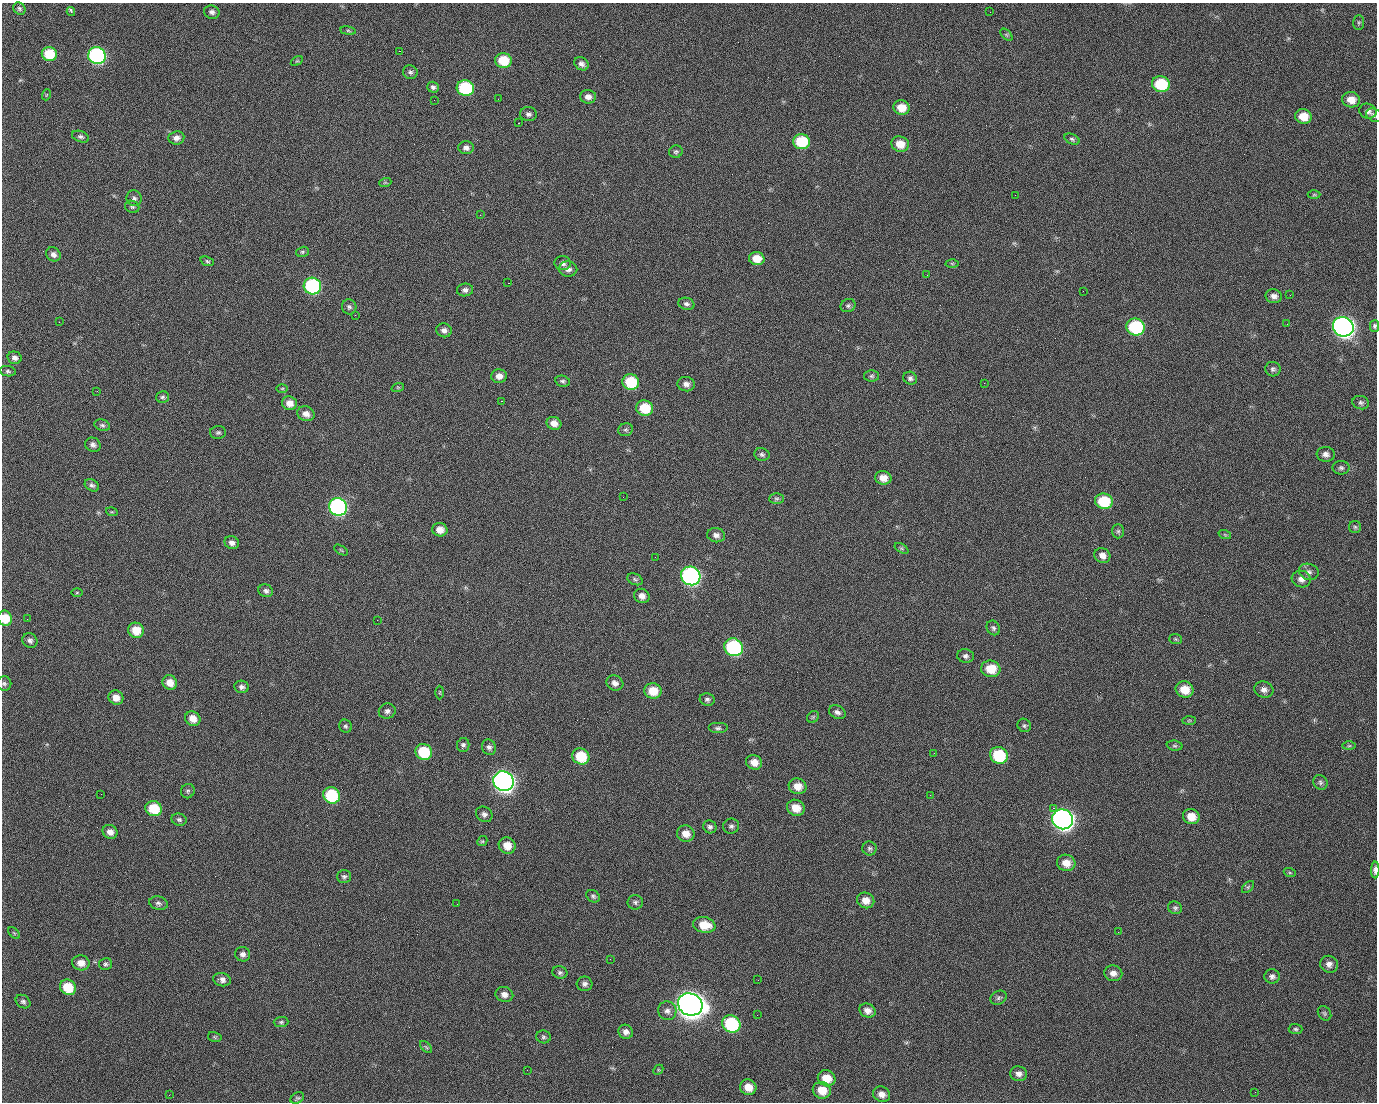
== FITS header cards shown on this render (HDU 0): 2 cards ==
NAXIS1  =                 1375 / length of data axis 1
NAXIS2  =                 1100 / length of data axis 2

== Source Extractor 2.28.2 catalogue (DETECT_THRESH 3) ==
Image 1375 x 1100 px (HDU 0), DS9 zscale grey, 1 PNG px = 1 image px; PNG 1379 x 1104 px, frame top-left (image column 1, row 1100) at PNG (2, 3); each listed source drawn as its Kron ellipse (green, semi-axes under 4 px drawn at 4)
Background 1500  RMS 32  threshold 94.6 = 3 sigma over >= 5 px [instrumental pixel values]
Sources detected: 225; all 225 listed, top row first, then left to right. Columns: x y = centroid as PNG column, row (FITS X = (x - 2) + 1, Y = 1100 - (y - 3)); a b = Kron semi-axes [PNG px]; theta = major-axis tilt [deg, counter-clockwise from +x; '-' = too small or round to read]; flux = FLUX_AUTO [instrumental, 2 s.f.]
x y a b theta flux
19 9 6 5 - 4.3e+03
71 11 4 3 - 6.5e+03
212 12 8 6 -19 7.8e+03
990 12 3 2 - 2.0e+03
1359 23 7 5 87 3.6e+03
348 31 8 4 -8 3.0e+03
1006 35 7 4 -45 3.3e+03
399 51 2 2 - 2.5e+04
49 54 8 7 - 7.0e+04
97 56 9 8 - 4.8e+05
503 60 8 7 - 5.7e+04
297 61 6 4 31 2.5e+03
581 64 7 6 - 8.3e+03
410 72 7 6 - 5.6e+03
1161 84 9 8 - 1.0e+05
433 87 6 5 - 5.4e+03
465 88 8 8 - 1.7e+05
46 95 5 3 - 1.8e+03
588 97 8 6 -2 1.2e+04
498 99 2 2 - 1.5e+03
434 100 2 2 - 4.5e+03
1351 100 9 7 -12 2.5e+04
901 108 8 7 - 3.3e+04
1368 111 9 7 -21 9.2e+03
528 114 8 7 - 6.8e+03
1374 115 8 6 -29 5.7e+03
1303 116 8 7 - 3.4e+04
518 123 2 2 - 3.7e+04
81 137 9 5 -19 5.3e+03
176 138 8 6 8 1.0e+04
1072 139 8 5 -24 4.4e+03
801 142 8 7 - 8.8e+04
900 144 9 7 -17 3.0e+04
466 148 8 6 -5 9.0e+03
676 152 7 6 - 4.6e+03
385 183 6 4 19 2.7e+03
1015 195 2 2 - 7.4e+03
1314 195 6 4 1 2.8e+03
134 198 8 7 - 6.7e+03
132 207 7 6 - 4.2e+03
480 215 2 2 - 9.8e+02
302 252 6 5 - 3.5e+03
53 254 8 6 -39 9.2e+03
757 259 8 6 -12 3.0e+04
207 261 7 4 -20 3.3e+03
563 263 8 7 - 8.9e+03
952 263 6 4 -1 2.7e+03
568 269 9 7 -4 1.1e+04
927 275 2 2 - 1.1e+03
508 283 2 2 - 5.7e+04
312 286 9 8 - 3.0e+05
465 290 8 6 9 7.8e+03
1083 291 2 2 - 3.5e+03
1290 295 3 2 - 2.3e+03
1274 296 8 7 - 1.1e+04
686 304 8 6 -17 6.2e+03
848 306 7 6 - 4.9e+03
349 307 7 7 - 5.8e+03
355 315 2 2 - 1.4e+03
59 322 3 2 - 1.6e+03
1287 324 2 2 - 1.3e+03
1374 326 6 4 88 4.1e+03
1135 327 9 8 - 1.7e+05
1343 327 10 9 - 1.4e+06
444 330 8 7 - 9.3e+03
15 358 7 6 - 7.8e+03
1273 369 8 7 - 5.8e+03
8 371 8 5 -8 4.6e+03
499 376 8 7 - 1.4e+04
871 376 7 5 0 4.5e+03
910 378 7 6 - 6.2e+03
563 381 7 5 -13 4.8e+03
631 382 8 7 - 8.8e+04
984 383 2 2 - 1.6e+04
686 384 8 7 - 1.1e+04
398 387 6 4 18 2.8e+03
282 388 6 4 1 2.5e+03
97 391 3 2 - 1.7e+03
163 397 6 5 - 4.5e+03
501 401 3 2 - 5.9e+04
289 403 7 6 - 1.9e+04
1361 403 8 6 -11 5.8e+03
645 408 8 7 - 6.6e+04
306 414 9 7 -21 1.5e+04
554 423 7 6 - 1.5e+04
102 425 8 5 -19 5.1e+03
626 430 7 6 - 4.7e+03
218 432 8 6 2 4.4e+03
93 445 8 7 - 8.2e+03
762 454 8 6 -17 5.4e+03
1326 454 9 7 -5 1.0e+04
1341 468 8 7 - 5.8e+03
883 478 8 6 -11 2.0e+04
92 485 7 5 -31 5.9e+03
623 497 2 2 - 3.4e+03
776 499 7 5 0 4.3e+03
1104 501 9 7 -15 8.4e+04
338 507 9 8 - 5.4e+05
112 512 6 3 -17 2.2e+03
1355 527 6 6 - 4.3e+03
440 530 7 6 - 1.9e+04
1118 531 7 6 - 4.6e+03
716 535 9 7 -9 9.4e+03
1225 535 6 4 -19 2.8e+03
232 543 7 6 - 9.4e+03
901 548 7 4 -31 3.5e+03
341 550 8 3 -32 2.6e+03
1102 555 8 7 - 1.3e+04
655 557 2 2 - 8.8e+02
1309 572 10 8 -18 8.8e+03
691 576 10 9 - 6.4e+05
635 579 8 5 -24 4.1e+03
1301 579 10 8 -17 1.3e+04
266 591 7 6 - 7.0e+03
77 593 6 4 1 2.6e+03
642 596 8 7 - 1.2e+04
5 618 8 7 - 4.0e+04
27 619 3 2 - 1.9e+03
377 620 2 2 - 1.3e+04
993 628 8 6 -57 5.4e+03
136 630 8 7 - 3.9e+04
1175 639 6 5 - 3.4e+03
30 641 8 7 - 7.2e+03
734 647 9 8 - 3.0e+05
965 656 8 7 - 6.7e+03
991 669 9 8 - 4.5e+04
170 683 7 7 - 1.9e+04
615 683 9 7 -28 1.1e+04
4 684 7 7 - 5.1e+03
241 687 7 6 - 6.8e+03
1185 689 9 8 - 3.7e+04
1264 690 9 8 - 1.1e+04
653 691 9 7 -11 4.3e+04
440 693 7 3 90 2.2e+03
116 698 8 7 - 1.8e+04
707 699 7 6 - 5.4e+03
387 711 8 7 - 8.0e+03
837 712 9 6 -27 8.3e+03
813 717 6 5 - 3.2e+03
193 719 8 7 - 2.0e+04
1189 720 7 4 1 3.1e+03
1024 725 7 6 - 4.4e+03
345 726 7 6 - 4.6e+03
718 728 10 5 0 5.7e+03
463 745 7 6 - 5.7e+03
1175 746 8 5 -6 4.4e+03
1349 746 7 4 1 3.2e+03
489 747 8 7 - 6.9e+03
424 752 8 7 - 9.3e+04
934 753 3 2 - 2.3e+03
999 755 9 8 - 1.1e+05
581 756 9 7 -30 6.7e+04
754 762 8 7 - 1.9e+04
503 781 10 9 - 1.4e+06
1320 782 8 6 -51 5.4e+03
798 786 9 7 -19 2.4e+04
188 791 7 6 - 4.3e+03
101 794 2 2 - 2.4e+03
331 795 8 8 - 1.3e+05
930 795 2 2 - 8.9e+03
154 808 8 7 - 6.8e+04
796 808 9 8 - 2.8e+04
1053 808 2 2 - 1.8e+04
484 814 9 7 -38 7.6e+03
1191 817 8 7 - 2.9e+04
1063 819 11 9 -28 1.4e+06
179 820 7 6 - 4.8e+03
731 826 8 7 - 6.3e+03
710 827 7 6 - 5.7e+03
110 832 8 6 -31 1.2e+04
686 834 9 8 - 2.0e+04
482 841 5 4 - 2.7e+03
507 845 8 8 - 2.6e+04
869 848 7 7 - 5.6e+03
1066 863 9 8 - 2.2e+04
1375 870 8 4 89 1.0e+04
1290 873 6 4 -19 2.6e+03
344 877 7 6 - 5.3e+03
1248 887 7 4 45 3.5e+03
593 896 7 5 -38 5.0e+03
866 900 9 8 - 1.8e+04
635 902 8 7 - 5.8e+03
158 903 9 6 -14 6.6e+03
457 904 2 2 - 1.7e+03
1175 908 7 6 - 4.7e+03
704 925 11 8 -10 4.0e+04
1118 932 2 2 - 2.7e+03
14 933 7 4 -45 2.4e+03
243 954 7 7 - 8.1e+03
610 959 2 2 - 2.8e+03
81 963 9 7 -13 1.8e+04
106 964 6 6 - 4.6e+03
1329 964 9 8 - 1.0e+04
560 972 7 6 - 5.5e+03
1113 973 9 7 -12 1.3e+04
1272 976 7 7 - 7.4e+03
222 980 9 6 -13 9.5e+03
758 980 3 2 - 2.3e+03
585 984 8 7 - 7.0e+03
68 987 8 7 - 5.6e+04
504 994 9 7 -15 1.1e+04
999 998 8 6 28 5.1e+03
23 1002 8 6 -34 5.8e+03
690 1004 12 11 - 3.3e+06
667 1011 9 9 - 1.0e+04
867 1011 8 6 -21 1.2e+04
1324 1013 8 6 -54 4.2e+03
757 1015 2 2 - 1.2e+03
281 1022 7 5 1 4.2e+03
731 1024 9 8 - 1.8e+05
1296 1029 7 5 -3 4.1e+03
626 1032 7 7 - 1.0e+04
215 1037 7 5 -13 3.1e+03
543 1037 7 6 - 5.3e+03
426 1047 7 4 -45 3.4e+03
527 1070 2 2 - 9.0e+02
658 1070 5 4 - 2.7e+03
1019 1074 8 7 - 1.0e+04
827 1078 9 8 - 3.3e+04
748 1087 8 7 - 2.7e+04
822 1090 9 8 - 3.4e+04
1255 1092 2 2 - 9.1e+02
882 1094 9 7 -28 1.4e+04
169 1095 2 2 - 6.0e+03
297 1098 7 5 32 3.7e+03
At the frame edge (FLAGS 8, measured only in part): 4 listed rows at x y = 1374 115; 1374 326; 5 618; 1375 870